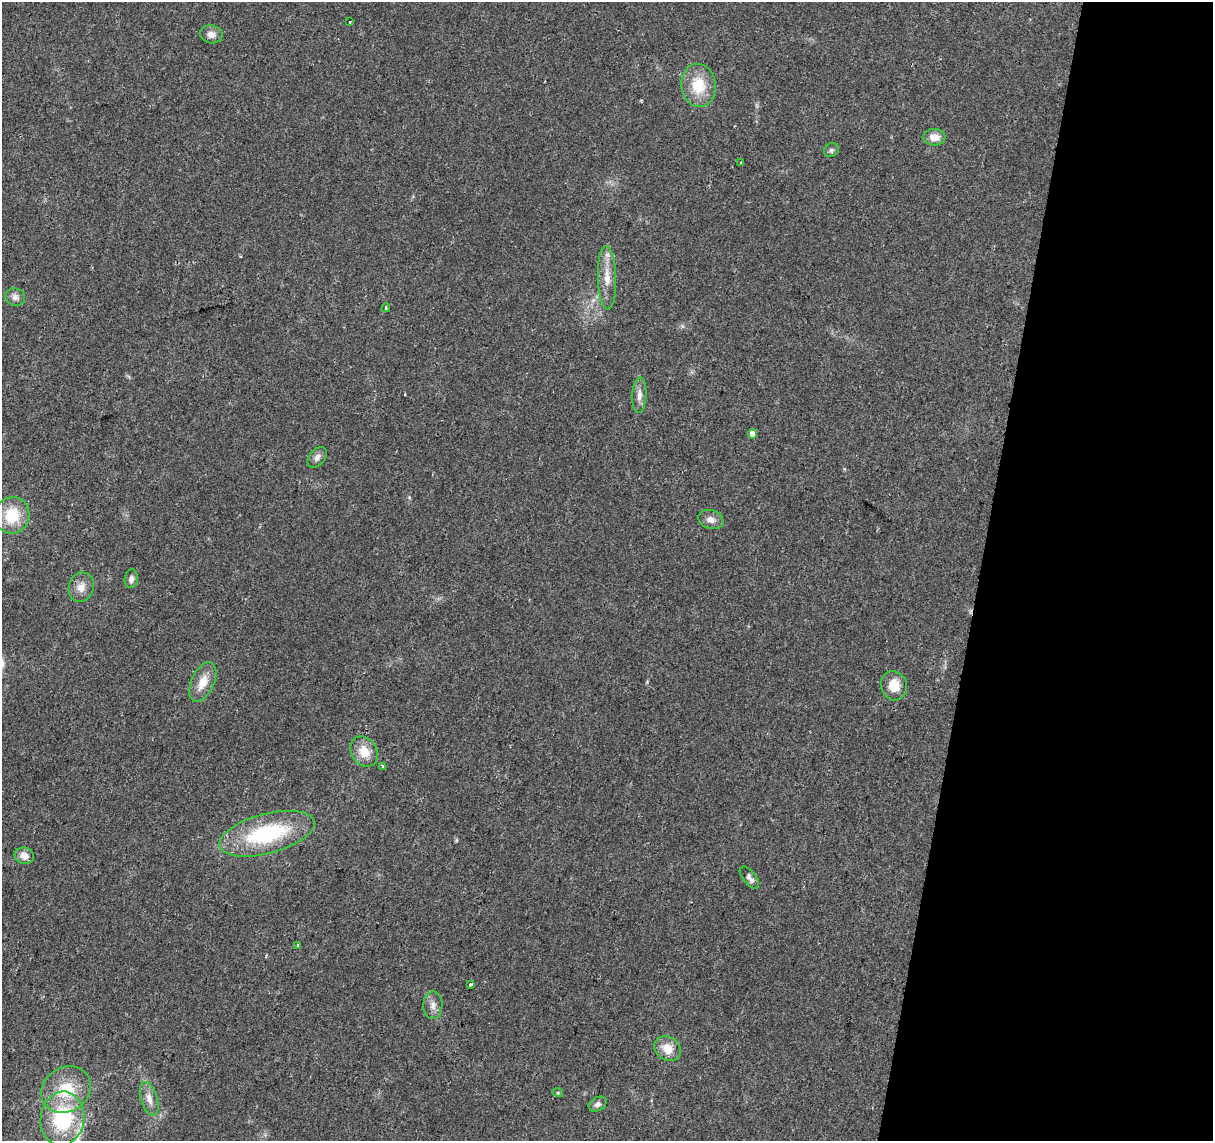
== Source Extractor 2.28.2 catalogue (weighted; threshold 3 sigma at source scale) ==
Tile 8 of 4 x 4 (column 4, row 2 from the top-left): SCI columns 3634-4844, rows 2501-3639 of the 4851 x 5061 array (HDU 1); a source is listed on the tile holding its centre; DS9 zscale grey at full resolution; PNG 1215 x 1143 px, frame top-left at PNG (2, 2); each listed source drawn as its Kron ellipse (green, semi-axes under 4 px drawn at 4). Shown black and unused: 19% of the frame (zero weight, under 2 of 3 exposures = <1% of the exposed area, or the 3 px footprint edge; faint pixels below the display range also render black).
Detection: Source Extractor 2.28.2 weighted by HDU 2 'WHT'; one run over the whole footprint, this tile lists its part. Background 0.0399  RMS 0.0058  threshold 0.0263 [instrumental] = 3 sigma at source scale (4.5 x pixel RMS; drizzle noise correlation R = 1.50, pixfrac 1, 0.0396/0.0396 arcsec/px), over >= 5 px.
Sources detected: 33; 1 inside a brighter listed object's ellipse — not listed separately; the other 32 listed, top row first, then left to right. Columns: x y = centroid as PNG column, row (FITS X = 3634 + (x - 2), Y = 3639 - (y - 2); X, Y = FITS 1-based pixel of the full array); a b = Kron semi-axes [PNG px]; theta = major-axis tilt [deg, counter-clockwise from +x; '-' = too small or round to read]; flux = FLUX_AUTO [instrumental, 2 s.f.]
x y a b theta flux
350 22 3 3 - 0.94
211 34 11 9 -11 3.5
698 85 21 17 -84 18
934 137 11 8 -2 6.3
831 150 7 6 - 1.4
741 162 4 3 - 3.6
607 278 32 9 -88 9.7
15 297 10 8 -23 2.9
386 308 4 3 - 0.86
639 395 18 7 86 4.2
753 434 4 4 - 4.5
317 457 12 8 50 2.6
12 515 18 17 - 20
711 519 13 9 -18 3.8
131 579 9 6 84 2.5
81 587 15 12 72 5.5
203 682 21 11 66 9.3
894 686 15 13 -74 9
364 751 16 12 -58 10
382 766 3 3 - 2.1
267 834 49 20 15 58
24 856 10 8 -15 4.4
749 877 13 6 -51 2.4
298 945 3 3 - 1.2
470 984 3 3 - 4.2
433 1005 14 9 89 4.1
668 1049 14 11 -36 8.5
66 1090 26 22 35 24
558 1093 5 3 - 0.61
149 1099 17 8 -73 5
598 1104 9 6 29 2.1
62 1119 27 22 81 46